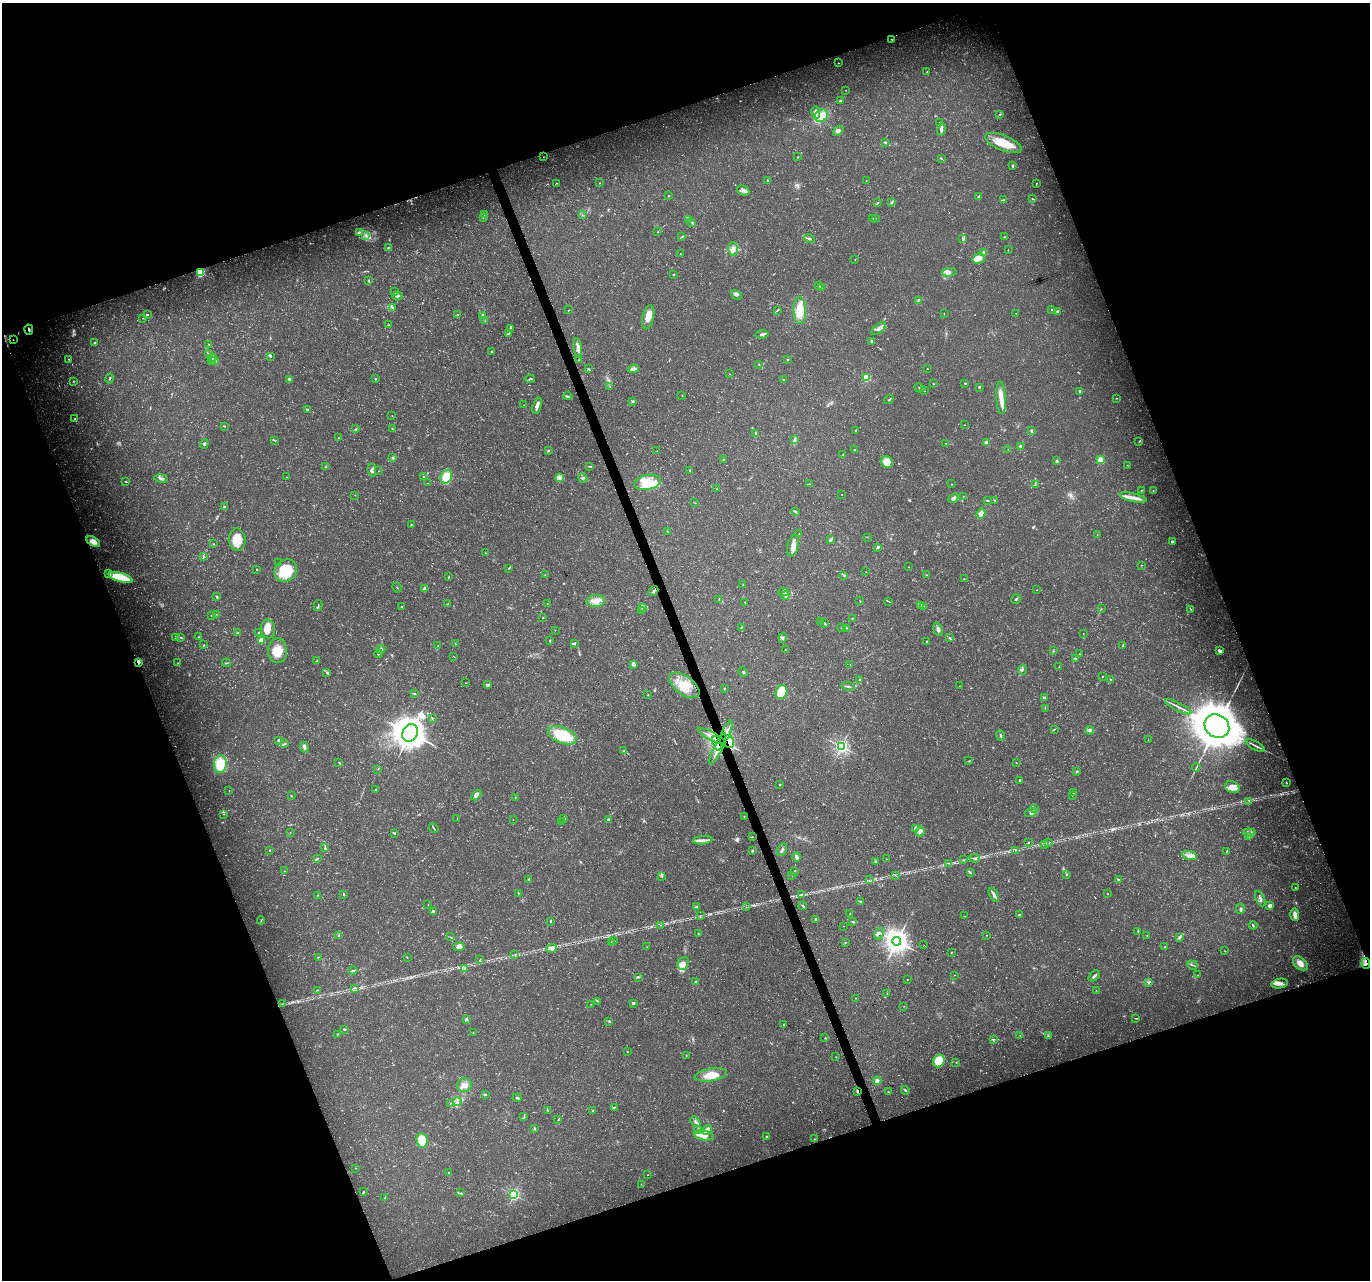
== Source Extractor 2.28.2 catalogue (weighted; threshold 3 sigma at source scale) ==
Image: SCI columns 3-5471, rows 127-5236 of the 5471 x 5308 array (HDU 1 of 3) = the unmasked area's bounding box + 8 px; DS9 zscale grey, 4 x 4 block average (1 PNG px = mean of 4 x 4 image px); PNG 1372 x 1282 px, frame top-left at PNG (2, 3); each listed source drawn as its Kron ellipse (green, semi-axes under 4 px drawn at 4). Shown black and unused: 40% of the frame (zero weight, under 3 of 5 exposures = <1% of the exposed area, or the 3 px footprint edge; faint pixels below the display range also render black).
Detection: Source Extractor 2.28.2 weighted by HDU 2 'WHT'. Background 0.0211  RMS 0.0032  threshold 0.0145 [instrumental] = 3 sigma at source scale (4.5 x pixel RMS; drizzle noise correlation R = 1.50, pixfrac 1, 0.0396/0.0396 arcsec/px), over >= 5 px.
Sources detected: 683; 17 too faint to see at this stretch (4 x 4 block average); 3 cosmic-ray / hot-pixel residue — neither listed nor drawn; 16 coinciding with a brighter row at this scale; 54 inside a brighter listed object's ellipse — not listed separately; of the other 593, all 500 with FLUX_AUTO >= 0.557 (the completeness limit of this list) listed and drawn (93 fainter detections not listed), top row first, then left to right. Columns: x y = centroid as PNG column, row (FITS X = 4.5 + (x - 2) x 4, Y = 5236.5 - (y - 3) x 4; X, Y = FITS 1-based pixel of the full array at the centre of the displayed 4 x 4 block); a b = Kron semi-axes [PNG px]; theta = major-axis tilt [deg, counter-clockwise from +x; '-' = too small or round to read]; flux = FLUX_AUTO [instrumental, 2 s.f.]
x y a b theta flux
891 39 3 2 - 1.3
838 63 2 2 - 0.82
927 72 3 2 - 1.4
846 90 2 2 - 0.56
840 101 3 2 - 2.2
816 113 6 3 -81 15
1000 114 3 2 - 1.6
821 116 7 6 - 23
940 122 2 2 - 0.76
941 129 6 2 76 5.5
838 131 6 4 40 5.5
885 142 3 2 - 1.7
1003 143 19 7 -22 50
543 157 2 2 - 0.74
797 157 2 2 - 0.71
941 159 3 2 - 1.6
1013 166 3 2 - 2.4
767 181 4 2 - 1.7
866 181 2 2 - 0.63
556 183 2 2 - 0.77
600 183 2 2 - 0.77
1036 183 2 2 - 1.1
743 191 6 4 -26 6.8
669 196 2 2 - 2.3
979 196 3 2 - 4.6
1033 199 3 2 - 1.1
1004 200 2 2 - 0.95
891 202 3 2 - 2.8
878 203 4 2 - 2.2
485 214 2 2 - 0.76
582 215 2 2 - 0.74
483 218 2 2 - 0.8
873 218 2 2 - 0.75
688 219 2 2 - 0.72
875 219 2 2 - 0.58
692 222 3 2 - 1.5
359 232 4 2 - 2.7
658 232 2 2 - 1.4
366 235 3 2 - 0.91
682 237 2 2 - 0.87
1005 237 2 2 - 1.2
809 239 5 2 - 3.1
962 239 3 2 - 2.4
388 247 3 2 - 1
733 249 7 5 88 10
1008 250 2 2 - 0.7
984 253 2 2 - 36
680 254 2 2 - 1.1
855 259 2 2 - 0.75
979 259 6 5 - 19
200 272 2 2 - 270
949 272 7 3 10 6.7
674 275 2 2 - 1.2
369 281 3 2 - 2.5
819 286 3 2 - 1.6
821 288 2 2 - 0.58
395 292 2 2 - 0.8
736 295 6 3 -32 5.4
397 296 5 2 - 3.2
918 301 2 2 - 1.3
392 308 3 2 - 2.4
1052 309 2 2 - 1.7
569 310 2 2 - 0.86
777 310 4 2 - 2
800 311 13 6 -89 46
1057 311 2 2 - 4.2
1016 313 2 2 - 0.75
944 314 2 2 - 0.59
147 315 2 2 - 2.4
457 315 2 2 - 2.9
483 316 4 2 - 3.4
648 317 12 5 76 18
143 318 2 2 - 0.61
485 321 2 2 - 0.73
388 325 2 2 - 0.87
510 328 2 2 - 1.2
879 328 8 3 38 11
29 330 5 2 - 4.4
508 334 4 2 - 2.2
762 334 6 2 8 5.1
13 340 2 2 - 2.9
872 341 4 2 - 5.2
94 343 2 2 - 1.6
208 344 2 2 - 0.97
578 348 10 3 -82 11
491 352 2 2 - 1.4
208 354 3 3 - 2.8
270 356 3 2 - 3.2
213 358 3 2 - 3.5
69 359 2 2 - 1
788 359 2 2 - 4.5
215 360 3 2 - 2.1
578 360 3 2 - 0.86
212 361 3 2 - 2.1
759 364 2 2 - 1.2
589 369 3 2 - 1.9
633 369 6 3 7 11
927 369 2 2 - 0.95
729 374 2 2 - 0.95
110 378 5 2 - 2.1
866 378 2 2 - 120
289 379 2 2 - 3
376 379 2 2 - 1.5
530 379 5 2 - 3.1
784 380 3 2 - 2.3
73 381 2 2 - 0.83
965 383 2 2 - 1.8
934 384 3 2 - 0.87
610 387 2 2 - 1
979 387 2 2 - 4.7
919 388 5 2 - 2.1
924 391 2 2 - 0.79
1080 391 2 2 - 3.5
682 395 3 2 - 1
568 396 4 2 - 2.9
1001 398 16 4 -87 21
1116 398 2 2 - 0.9
889 400 5 2 - 1.8
633 401 3 2 - 1.6
524 405 3 2 - 0.85
537 405 8 3 73 11
307 409 3 2 - 2.3
392 416 3 2 - 0.69
75 418 3 2 - 1.8
964 425 2 2 - 0.72
225 426 2 2 - 1.4
355 429 3 2 - 1.4
392 429 2 2 - 0.94
856 430 2 2 - 1.8
1031 431 4 2 - 3
755 433 2 2 - 1.7
339 438 2 2 - 0.92
275 440 3 2 - 1.2
795 440 3 2 - 2.3
1139 441 3 2 - 1.3
946 443 2 2 - 0.77
986 443 3 2 - 9.1
204 444 5 2 - 2.8
1020 446 2 2 - 4.3
548 450 3 2 - 2.1
855 450 2 2 - 1.2
1008 450 2 2 - 0.58
657 451 2 2 - 1
843 455 3 2 - 1.4
393 458 4 2 - 2.7
723 459 3 2 - 1.3
1100 460 2 2 - 74
1057 461 3 3 - 3.7
887 462 6 5 - 26
1127 465 2 2 - 0.64
590 466 2 2 - 1
326 467 2 2 - 1.4
372 470 6 3 -79 5.8
690 470 2 2 - 1.1
379 471 2 2 - 0.72
286 477 2 2 - 0.81
424 477 2 2 - 1.5
446 477 7 5 63 35
161 478 7 3 -10 6.6
560 478 4 3 - 4.6
583 478 5 3 - 3.9
125 482 3 2 - 2.2
647 482 13 7 11 52
427 483 2 2 - 0.58
809 484 3 2 - 1.4
951 484 2 2 - 0.58
1035 484 2 2 - 1.6
716 489 2 2 - 0.74
1141 490 2 2 - 1
1153 491 2 2 - 0.91
842 494 2 2 - 0.65
355 495 2 2 - 0.83
963 496 2 2 - 0.63
953 498 6 3 44 7.6
1133 498 14 4 -12 14
987 500 4 2 - 1.4
994 501 2 2 - 0.56
695 503 2 2 - 0.61
224 507 2 2 - 3.8
795 511 3 2 - 2.5
981 514 5 3 - 15
411 525 2 2 - 0.8
667 531 2 2 - 2
799 534 2 2 - 0.8
1097 535 2 2 - 0.65
867 537 2 2 - 0.59
237 539 11 8 -83 40
831 539 4 3 - 3.8
93 542 7 4 -31 16
1172 542 3 2 - 3.3
214 544 2 2 - 0.95
793 546 11 5 76 15
878 547 3 2 - 3.7
485 553 2 2 - 1.7
203 556 2 2 - 0.93
279 562 2 2 - 0.74
1141 565 2 2 - 1.1
908 567 2 2 - 0.67
509 568 3 2 - 1.6
256 569 2 2 - 1.7
286 571 12 10 49 80
866 572 2 2 - 0.59
109 574 2 2 - 3.8
545 575 2 2 - 0.91
844 575 3 2 - 2.5
927 575 3 2 - 1.2
121 577 12 4 -16 72
448 577 3 2 - 1.6
964 579 2 2 - 0.77
743 585 2 2 - 0.89
397 588 5 2 - 1.2
425 589 2 2 - 38
1037 590 2 2 - 0.71
653 591 6 2 42 2.8
784 592 5 2 - 4.4
785 595 4 3 - 6.2
217 597 4 2 - 2.6
719 599 4 2 - 1.9
1016 599 5 2 - 3.1
596 601 9 6 4 18
860 601 2 2 - 1.1
888 601 4 2 - 1.3
745 602 2 2 - 0.76
547 603 2 2 - 0.62
448 604 3 2 - 1.9
920 605 3 2 - 1.7
318 606 5 2 - 2.4
923 606 2 2 - 1
401 607 3 2 - 0.99
642 608 4 2 - 3.5
1101 609 3 2 - 1.2
1191 609 3 2 - 1.1
642 611 4 2 - 2.7
216 614 2 2 - 1
211 615 2 2 - 0.8
543 618 2 2 - 1.3
852 618 2 2 - 1
820 621 2 2 - 0.88
824 623 3 2 - 1.6
741 627 2 2 - 0.71
842 628 2 2 - 0.75
846 628 2 2 - 1.1
268 629 9 7 -80 18
938 629 7 3 -73 6.4
555 630 2 2 - 0.69
259 632 2 2 - 2.9
237 633 2 2 - 2.4
1083 634 2 2 - 0.89
181 637 2 2 - 1.1
198 637 3 2 - 1.1
175 638 2 2 - 7.5
783 638 5 3 - 3.4
949 638 3 2 - 2.6
262 640 2 2 - 81
550 641 3 2 - 1.6
927 642 2 2 - 2.5
574 643 4 3 - 4.1
455 644 2 2 - 1.3
204 645 2 2 - 1.7
438 646 3 2 - 2.1
1123 646 2 2 - 1.5
381 650 4 3 - 3.4
785 650 2 2 - 1.6
278 651 12 9 -90 39
1054 651 2 2 - 0.73
1220 651 3 2 - 8.3
378 654 4 2 - 2.3
1080 654 2 2 - 0.61
454 657 2 2 - 0.68
1076 659 3 2 - 2.3
317 661 3 2 - 2.7
138 662 2 2 - 63
178 663 2 2 - 0.76
227 663 4 2 - 1.6
633 664 2 2 - 31
850 665 2 2 - 0.65
1059 667 2 2 - 0.99
1022 670 5 2 - 1.9
327 672 4 2 - 1.7
743 672 5 2 - 2.2
1102 677 3 2 - 0.97
1110 679 2 2 - 1.5
859 680 2 2 - 1.6
465 683 2 2 - 0.84
487 685 3 2 - 6.6
684 685 17 9 -37 41
848 686 7 2 -7 3.5
959 686 2 2 - 0.66
724 689 2 2 - 1.4
781 692 7 5 71 71
414 694 2 2 - 2.2
648 695 2 2 - 2.1
1044 698 2 2 - 14
1178 707 14 2 -27 7.5
1045 708 2 2 - 0.75
432 718 2 2 - 1.1
1217 726 13 11 -34 8600
1054 729 3 2 - 1.1
1090 730 4 3 - 3.7
726 732 12 2 66 9
410 733 9 7 61 3100
562 735 15 8 -20 98
712 736 15 2 -28 11
1000 736 5 2 - 3.4
278 740 4 2 - 1.7
1148 740 2 2 - 0.61
729 742 7 5 -81 13
717 743 7 2 -70 7.4
284 744 3 2 - 2.3
1255 745 10 2 -28 6.1
841 746 2 2 - 550
304 747 6 3 -67 5.7
718 749 17 3 64 14
624 751 3 2 - 1.6
969 761 2 2 - 1
339 762 2 2 - 0.68
1016 763 2 2 - 1.2
220 764 9 6 83 48
1196 767 4 2 - 2.4
378 769 2 2 - 0.72
1077 771 3 3 - 2.7
1020 780 2 2 - 2.9
1286 783 3 2 - 1.7
780 785 2 2 - 0.98
1232 787 7 5 -24 19
229 790 2 2 - 0.64
375 790 2 2 - 1.1
1073 793 3 2 - 0.91
476 795 6 4 46 7.8
1072 795 2 2 - 2.6
291 796 2 2 - 1.4
515 797 2 2 - 1.1
1249 801 3 2 - 0.8
1035 809 2 2 - 1.7
1031 812 6 2 18 3.2
224 814 2 2 - 1.3
744 816 2 2 - 1.3
457 818 3 2 - 1.2
513 819 2 2 - 0.57
564 819 2 2 - 3.8
608 820 3 3 - 3.8
561 822 2 2 - 0.65
434 828 5 2 - 1.9
916 828 4 3 - 9.8
920 832 5 2 - 7.5
290 833 2 2 - 0.71
394 833 3 2 - 2.3
1249 833 6 3 -4 4.9
1249 836 2 2 - 0.63
752 837 2 2 - 0.59
703 840 10 3 5 10
1029 842 2 2 - 1.8
1048 843 2 2 - 1.5
1044 845 2 2 - 1.7
325 848 2 2 - 0.96
270 850 2 2 - 3.5
782 850 7 2 65 4
1016 850 4 2 - 1.1
752 851 3 2 - 2.4
1227 852 2 2 - 2.2
1190 855 8 4 -10 10
796 857 5 3 - 6
975 858 5 2 - 3.3
317 859 4 2 - 1.9
886 859 2 2 - 0.63
963 860 2 2 - 0.87
876 862 2 2 - 9.1
949 863 3 2 - 1.9
284 871 2 2 - 0.58
794 871 3 2 - 1.6
970 873 4 2 - 1.8
792 875 2 2 - 1
895 875 2 2 - 0.56
1066 875 3 2 - 1.7
662 877 2 2 - 0.65
1118 879 3 2 - 1.9
528 880 2 2 - 1.7
869 880 2 2 - 0.69
1295 888 2 2 - 1.3
518 893 2 2 - 1.5
344 894 3 2 - 2
801 894 3 2 - 1.6
1108 894 2 2 - 1.1
317 895 2 2 - 0.85
994 895 8 2 -62 9.3
1260 899 8 3 -65 6.4
860 901 4 2 - 2.6
428 904 2 2 - 0.76
1270 905 3 2 - 9.2
803 906 4 2 - 2.4
696 907 3 2 - 3.4
746 907 3 2 - 0.78
1240 909 5 3 - 3.6
433 912 3 2 - 1.8
850 913 2 2 - 1.1
1019 914 2 2 - 2.8
1295 914 6 3 -88 12
700 916 2 2 - 0.62
965 916 2 2 - 0.73
815 919 2 2 - 2.9
261 920 4 2 - 1.5
550 921 2 2 - 6.4
853 922 3 2 - 2.2
660 925 2 2 - 0.65
1253 925 4 2 - 1.5
844 926 2 2 - 3.2
1138 931 2 2 - 1.1
698 934 2 2 - 1.2
879 934 6 2 66 3.3
986 935 2 2 - 0.56
1147 935 2 2 - 0.95
339 936 2 2 - 3.5
450 937 3 2 - 1.3
1179 937 3 2 - 1.6
614 941 2 2 - 0.8
897 941 4 4 - 1700
611 942 2 2 - 0.8
845 942 3 2 - 1.6
924 945 2 2 - 0.72
459 947 6 4 8 9.5
647 947 3 2 - 0.64
1165 947 3 2 - 1.1
552 948 5 4 - 8.1
1225 951 2 2 - 0.87
951 952 2 2 - 1.2
515 955 2 2 - 0.67
318 957 2 2 - 1.6
407 957 2 2 - 0.79
480 960 3 2 - 1.5
683 963 6 5 - 10
1300 963 8 5 -42 15
1366 963 5 3 - 6.7
1192 965 6 2 -19 2.3
465 969 3 2 - 1.6
353 970 4 2 - 3.7
955 975 2 2 - 0.65
1198 975 2 2 - 0.6
1094 976 6 2 42 4.3
638 977 2 2 - 1
907 980 2 2 - 0.92
696 982 2 2 - 4.8
1149 982 4 3 - 3
1280 984 8 4 11 11
355 988 2 2 - 0.61
317 990 2 2 - 0.81
1096 990 2 2 - 0.6
887 994 2 2 - 0.66
856 998 2 2 - 1.8
598 1001 2 2 - 0.93
633 1003 2 2 - 4.4
282 1004 2 2 - 0.87
591 1004 2 2 - 0.69
904 1006 2 2 - 0.57
1136 1018 3 2 - 1.6
466 1019 2 2 - 17
609 1021 2 2 - 2.4
784 1024 2 2 - 3.6
344 1029 3 2 - 2.3
473 1033 2 2 - 0.66
337 1034 2 2 - 1.1
1020 1035 2 2 - 0.66
1048 1036 3 2 - 1.8
825 1038 2 2 - 2.1
993 1039 4 2 - 1.9
627 1052 2 2 - 1.5
686 1056 2 2 - 1.1
836 1057 2 2 - 0.8
939 1061 6 5 - 56
956 1062 2 2 - 0.63
711 1075 16 6 9 38
877 1081 4 4 - 7.5
464 1085 7 7 - 13
905 1090 4 2 - 2.9
858 1091 2 2 - 12
888 1092 3 2 - 1.1
485 1094 3 2 - 1.5
517 1098 5 2 - 3.1
457 1101 4 2 - 2.8
450 1103 2 2 - 1.1
614 1107 4 2 - 1.8
547 1110 2 2 - 2.3
593 1111 2 2 - 4.4
524 1117 3 2 - 1.6
558 1120 2 2 - 0.86
695 1122 6 2 -50 3.7
535 1129 3 2 - 2.3
698 1129 2 2 - 1
707 1130 5 2 - 18
704 1135 10 5 -10 27
767 1136 3 2 - 1.4
814 1139 2 2 - 0.98
422 1140 7 5 -83 34
356 1168 2 2 - 0.66
448 1172 2 2 - 1.3
648 1175 2 2 - 0.57
641 1184 2 2 - 0.66
363 1192 4 2 - 2.1
461 1193 2 2 - 1.1
514 1195 2 2 - 360
385 1197 2 2 - 0.73
Overlapping masked pixels (flux is a lower limit): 9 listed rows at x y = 200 272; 138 662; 726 732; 712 736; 729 742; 717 743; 718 749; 1366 963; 858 1091
Diffuse or blended objects may show on this block-average render without a row.